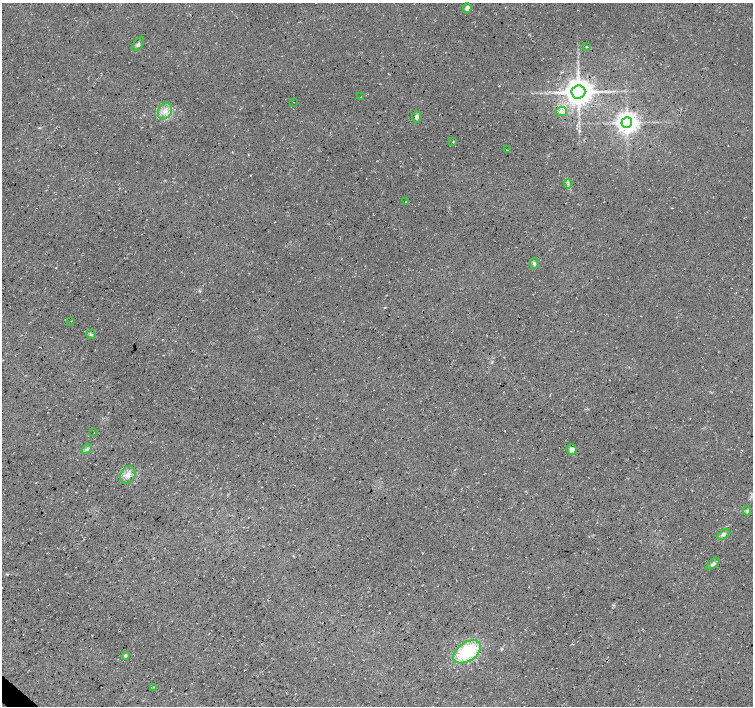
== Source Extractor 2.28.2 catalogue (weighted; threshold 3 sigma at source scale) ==
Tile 7 of 4 x 4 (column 3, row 2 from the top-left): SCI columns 3010-4511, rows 2980-4387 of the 6019 x 6027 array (HDU 1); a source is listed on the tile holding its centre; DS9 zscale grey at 2 x 2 block average (1 PNG px = mean of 2 x 2 image px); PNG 755 x 708 px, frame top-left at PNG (2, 3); each listed source drawn as its Kron ellipse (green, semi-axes under 4 px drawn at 4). Shown black and unused: <1% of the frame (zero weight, under 3 of 4 exposures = <1% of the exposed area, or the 3 px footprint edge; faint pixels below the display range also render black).
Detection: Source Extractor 2.28.2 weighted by HDU 2 'WHT'; one run over the whole footprint, this tile lists its part. Background 0.0167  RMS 0.0059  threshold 0.0266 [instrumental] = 3 sigma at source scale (4.5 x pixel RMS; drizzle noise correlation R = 1.50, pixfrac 1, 0.0396/0.0396 arcsec/px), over >= 5 px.
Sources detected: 28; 1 cosmic-ray / hot-pixel residue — neither listed nor drawn; the other 27 listed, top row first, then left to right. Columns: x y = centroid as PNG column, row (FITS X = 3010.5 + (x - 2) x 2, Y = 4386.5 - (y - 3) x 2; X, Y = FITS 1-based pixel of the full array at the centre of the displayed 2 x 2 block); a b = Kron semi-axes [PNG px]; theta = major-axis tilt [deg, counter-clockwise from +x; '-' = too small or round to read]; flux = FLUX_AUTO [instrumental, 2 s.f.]
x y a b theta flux
467 8 5 4 - 5.4
138 44 8 3 54 3
586 47 3 2 - 0.84
578 92 7 6 - 2100
361 97 2 2 - 0.49
294 102 2 2 - 0.52
165 111 9 6 60 10
562 111 5 4 - 4.4
416 117 5 4 - 4.1
627 122 5 5 - 1100
453 142 3 2 - 1
507 150 3 2 - 0.76
568 184 5 2 - 1.9
405 202 2 2 - 0.61
534 263 5 3 - 2.1
71 321 2 2 - 0.51
91 334 4 2 - 1.7
94 433 2 2 - 0.37
87 449 5 4 - 2.8
572 449 5 5 - 5.8
128 475 9 7 56 8.6
747 511 5 4 - 2.4
724 534 7 4 29 3.8
713 564 8 4 41 3.5
467 652 15 9 34 86
125 655 3 3 - 2.4
153 687 2 2 - 1.1
Diffuse or blended objects may show on this block-average render without a row.